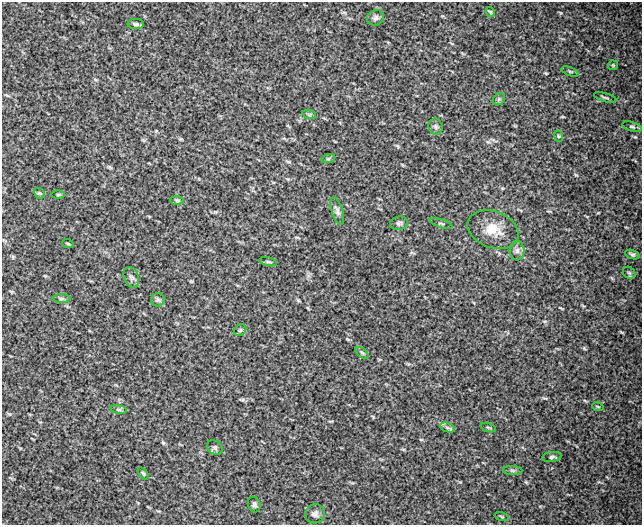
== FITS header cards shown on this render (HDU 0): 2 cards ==
NAXIS1  =                  640
NAXIS2  =                  523

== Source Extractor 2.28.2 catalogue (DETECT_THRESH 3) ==
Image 640 x 523 px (HDU 0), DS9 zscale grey, 1 PNG px = 1 image px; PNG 644 x 527 px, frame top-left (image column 1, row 523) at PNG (2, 2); each listed source drawn as its Kron ellipse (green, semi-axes under 4 px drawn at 4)
Background 117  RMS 34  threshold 102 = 3 sigma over >= 5 px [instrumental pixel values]
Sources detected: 40; all 40 listed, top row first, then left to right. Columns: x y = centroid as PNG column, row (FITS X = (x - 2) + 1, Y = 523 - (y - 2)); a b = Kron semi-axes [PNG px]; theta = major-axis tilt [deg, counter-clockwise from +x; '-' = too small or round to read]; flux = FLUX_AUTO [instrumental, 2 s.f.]
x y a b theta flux
490 12 5 3 - 2400
376 18 9 7 24 7000
136 24 8 5 -1 4500
613 65 5 5 - 2400
570 72 9 3 -21 3200
605 97 11 3 -16 3700
499 99 7 5 45 3900
309 114 7 4 -19 3300
436 126 8 7 - 6400
632 127 10 4 -17 5300
558 136 6 3 -71 2400
328 159 7 4 18 3400
39 193 6 4 -41 3200
58 195 6 4 1 2700
177 200 7 4 -1 3500
337 211 14 5 -73 8300
399 223 9 6 8 6000
441 223 12 2 -17 2200
493 230 26 18 -21 45000
68 244 6 3 -19 2400
517 251 10 7 88 10000
632 254 7 4 -20 3900
268 262 9 3 -13 3400
629 273 7 5 -43 3600
131 277 11 7 -68 7100
61 299 9 4 0 4300
158 300 7 6 - 5000
240 330 7 5 44 3800
362 353 7 4 -37 3800
598 407 6 3 -19 2200
119 409 8 4 -8 3900
488 427 8 3 -19 3000
447 428 8 4 -19 4900
215 448 8 6 -36 5500
552 457 10 5 8 5000
512 470 10 4 -1 4900
143 473 7 3 -54 2800
254 504 8 6 -70 5300
315 514 10 9 - 9300
502 517 7 3 -19 2400